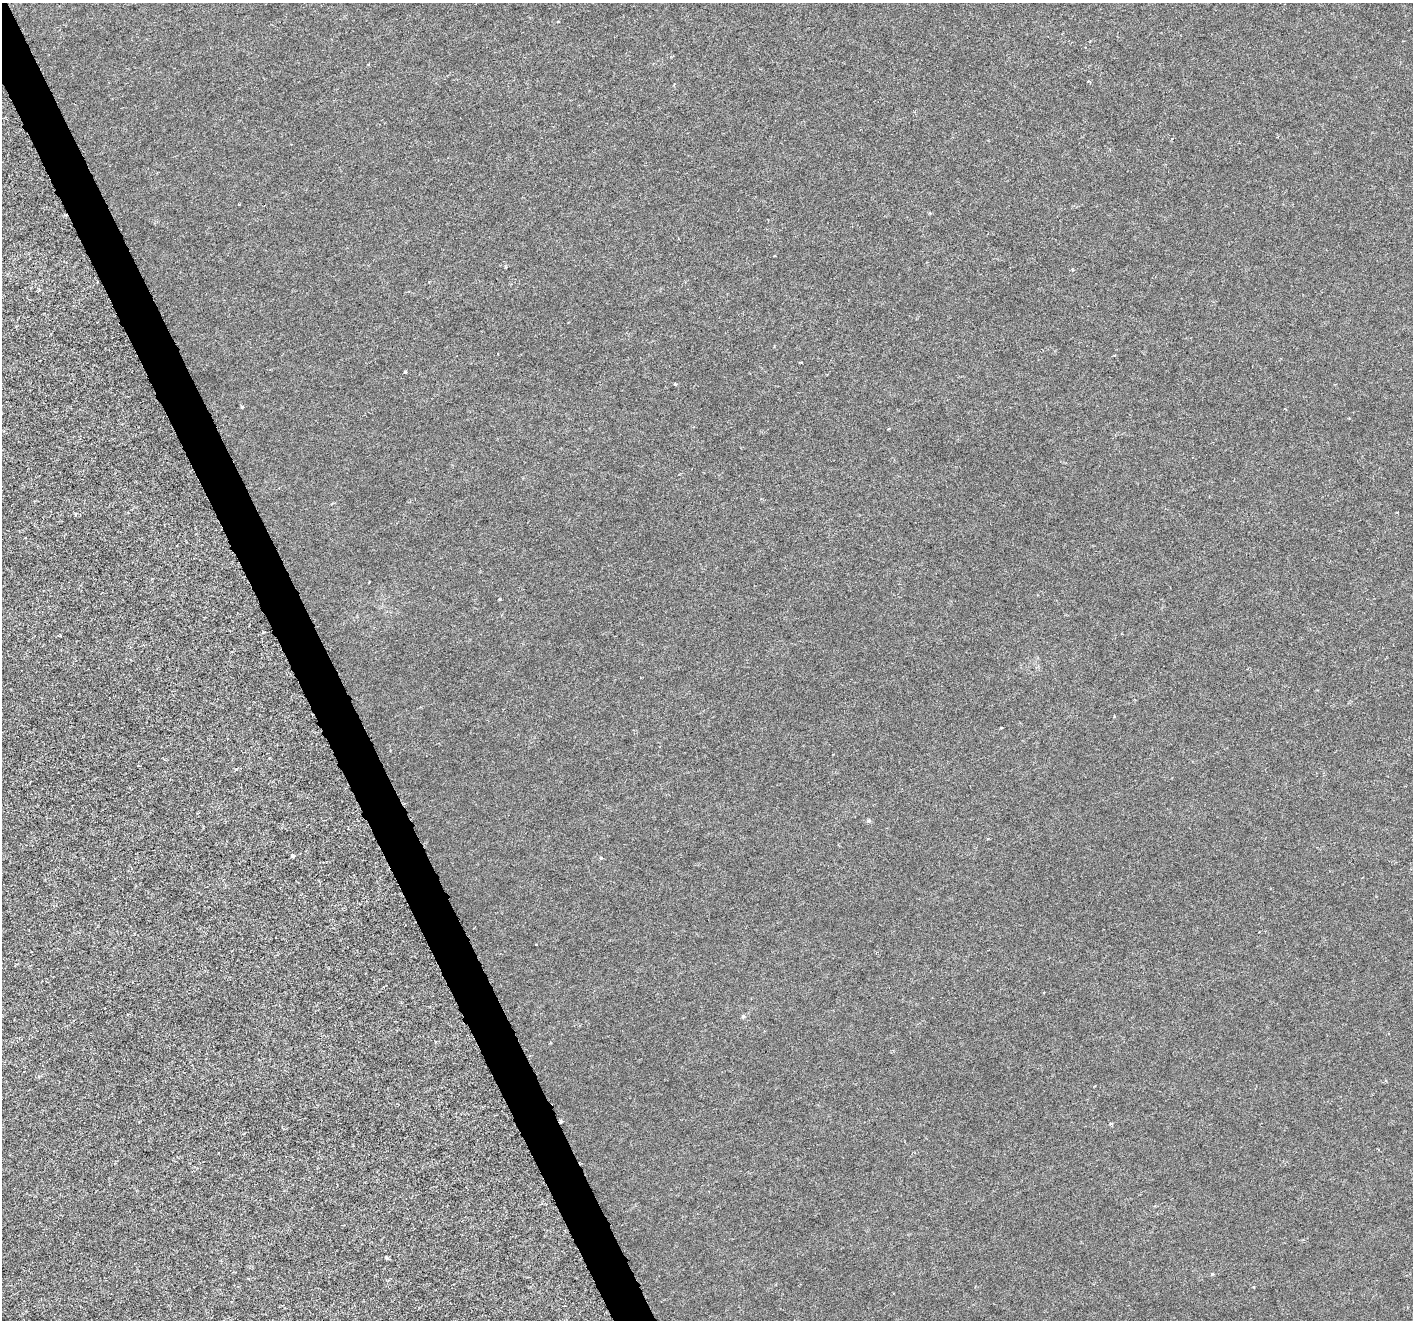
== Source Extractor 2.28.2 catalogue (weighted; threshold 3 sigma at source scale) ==
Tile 11 of 4 x 4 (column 3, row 3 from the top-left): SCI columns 2831-4241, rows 1468-2785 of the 5655 x 5515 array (HDU 1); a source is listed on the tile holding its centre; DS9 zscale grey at full resolution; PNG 1415 x 1322 px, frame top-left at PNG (2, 3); no overlay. Shown black and unused: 3% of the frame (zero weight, under 3 of 6 exposures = <1% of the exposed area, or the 3 px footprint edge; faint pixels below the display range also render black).
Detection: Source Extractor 2.28.2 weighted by HDU 2 'WHT'; one run over the whole footprint, this tile lists its part. Background -2.01e-04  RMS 9.2e-04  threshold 0.00376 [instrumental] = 3 sigma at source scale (4.09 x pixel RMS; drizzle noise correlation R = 1.36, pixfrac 0.8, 0.0396/0.0396 arcsec/px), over >= 5 px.
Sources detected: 15; all 15 listed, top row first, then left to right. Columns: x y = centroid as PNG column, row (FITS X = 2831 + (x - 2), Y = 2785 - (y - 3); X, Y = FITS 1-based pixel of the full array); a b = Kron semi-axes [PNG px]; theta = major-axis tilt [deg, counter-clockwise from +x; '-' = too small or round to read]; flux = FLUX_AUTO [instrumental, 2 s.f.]
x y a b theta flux
558 22 3 2 - 0.059
368 64 4 2 - 0.058
505 267 4 3 - 0.075
405 372 3 3 - 0.1
675 384 4 3 - 0.098
242 407 4 3 - 0.12
869 821 6 3 -71 0.11
293 856 4 3 - 0.22
601 858 4 3 - 0.083
743 1016 6 5 - 0.13
561 1121 5 4 - 0.11
1111 1124 3 3 - 0.13
386 1257 3 3 - 0.13
1212 1274 4 4 - 0.091
1254 1286 4 2 - 0.084
Overlapping masked pixels (flux is a lower limit): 1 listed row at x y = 561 1121
Unlisted compact peaks at least as high as the median listed source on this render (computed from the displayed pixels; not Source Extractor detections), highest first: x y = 500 599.